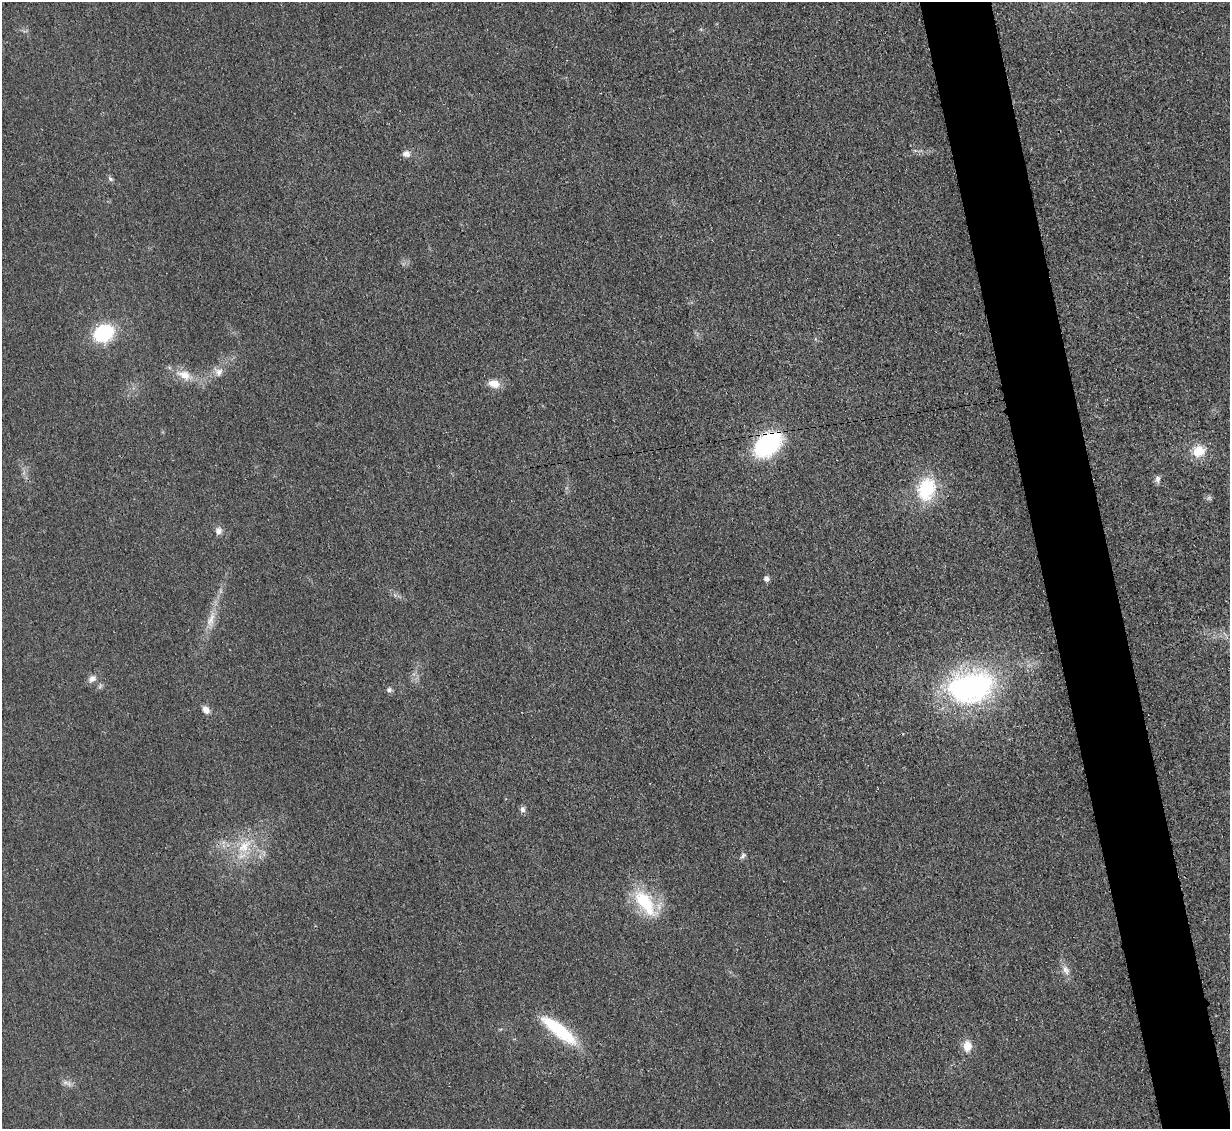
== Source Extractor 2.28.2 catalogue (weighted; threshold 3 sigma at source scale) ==
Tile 6 of 4 x 4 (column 2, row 2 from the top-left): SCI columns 1245-2472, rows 2521-3647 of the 4954 x 4926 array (HDU 1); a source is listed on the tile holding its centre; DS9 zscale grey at full resolution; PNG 1232 x 1131 px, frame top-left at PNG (2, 2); no overlay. Shown black and unused: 6% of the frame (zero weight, under 3 of 4 exposures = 2% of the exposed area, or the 3 px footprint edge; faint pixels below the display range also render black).
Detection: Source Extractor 2.28.2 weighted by HDU 2 'WHT'; one run over the whole footprint, this tile lists its part. Background 0.021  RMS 0.0049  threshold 0.0221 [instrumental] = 3 sigma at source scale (4.5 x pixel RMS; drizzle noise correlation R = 1.50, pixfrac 1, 0.05/0.05 arcsec/px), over >= 5 px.
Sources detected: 26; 1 too faint to see at this stretch — not listed; the other 25 listed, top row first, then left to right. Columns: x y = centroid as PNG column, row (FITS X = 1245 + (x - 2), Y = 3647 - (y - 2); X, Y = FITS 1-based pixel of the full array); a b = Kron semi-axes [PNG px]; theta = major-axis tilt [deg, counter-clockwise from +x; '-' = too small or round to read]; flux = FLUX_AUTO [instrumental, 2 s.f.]
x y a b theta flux
406 154 9 8 - 2.8
110 179 9 5 -45 1.2
103 333 17 13 27 38
219 372 12 12 - 3.7
184 375 21 11 -22 7.8
494 384 17 10 -13 5.2
767 444 22 14 40 77
1199 451 15 13 14 10
1158 479 10 7 -87 1.8
926 489 28 21 73 27
218 531 9 8 - 2.5
766 579 5 5 - 2.3
211 620 26 9 75 7.3
92 678 11 9 36 2.8
970 687 56 37 12 100
389 690 7 6 - 1.4
206 710 9 7 -51 3.2
522 809 8 7 - 1.7
244 846 25 14 48 14
743 856 8 6 43 1.3
645 903 41 18 -54 26
1066 970 15 8 -68 3.6
559 1030 52 14 -38 29
967 1046 12 9 88 6.1
67 1083 17 5 -22 2.2
Overlapping masked pixels (flux is a lower limit): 1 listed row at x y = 767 444